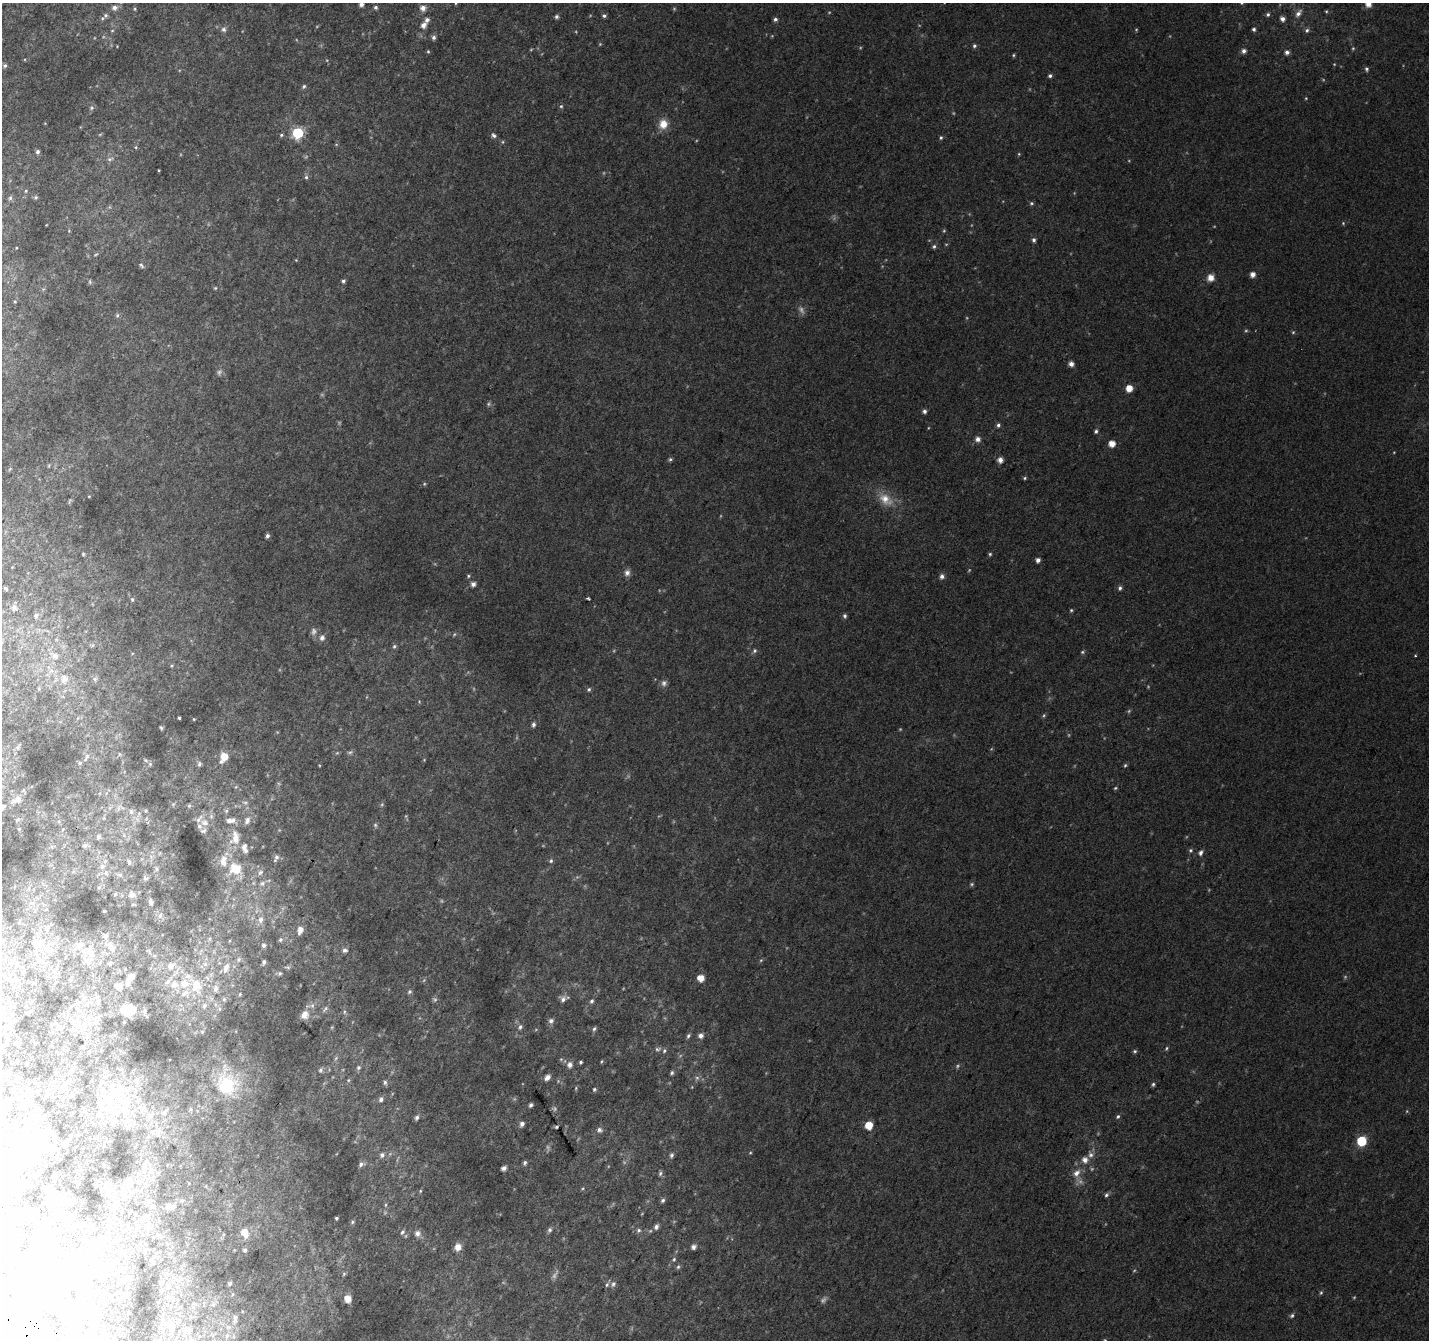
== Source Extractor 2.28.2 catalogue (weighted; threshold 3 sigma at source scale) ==
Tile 7 of 4 x 4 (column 3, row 2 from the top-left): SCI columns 2884-4310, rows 2983-4320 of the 5758 x 5899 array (HDU 1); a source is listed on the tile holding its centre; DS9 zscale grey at full resolution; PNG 1431 x 1342 px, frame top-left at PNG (2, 3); no overlay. Shown black and unused: <1% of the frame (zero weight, under 2 of 3 exposures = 2% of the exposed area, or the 3 px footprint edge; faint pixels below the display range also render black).
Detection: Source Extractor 2.28.2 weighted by HDU 2 'WHT'; one run over the whole footprint, this tile lists its part. Background 0.0301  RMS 0.01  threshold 0.0465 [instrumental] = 3 sigma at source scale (4.5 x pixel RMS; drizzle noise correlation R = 1.50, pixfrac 1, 0.0396/0.0396 arcsec/px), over >= 5 px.
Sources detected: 396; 50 too faint to see at this stretch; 15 inside a brighter object's white glare — not listed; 24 inside a brighter listed object's ellipse — not listed separately; the other 307 listed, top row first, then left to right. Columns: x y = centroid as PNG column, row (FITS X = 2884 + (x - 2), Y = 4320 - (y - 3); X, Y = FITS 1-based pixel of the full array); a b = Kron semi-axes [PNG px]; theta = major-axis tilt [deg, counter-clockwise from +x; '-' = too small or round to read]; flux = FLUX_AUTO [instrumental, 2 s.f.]
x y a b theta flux
456 3 4 3 - 1.1
1241 3 5 4 - 1.4
361 4 4 4 - 4
1368 4 6 6 - 9
376 7 5 4 - 2.3
114 8 7 6 - 4.8
423 8 6 5 - 6.9
135 9 5 3 - 1.2
1326 11 5 4 - 1.2
1298 13 12 7 52 5.9
1268 14 5 5 - 2.3
106 15 8 6 48 3.2
604 16 5 4 - 2.4
557 17 6 5 - 2.4
775 19 5 4 - 2.9
1282 19 5 5 - 4.9
423 25 8 6 57 5.8
224 29 8 7 - 3.4
1254 29 5 4 - 2.4
1307 30 6 5 - 2.7
112 31 5 3 - 1
434 37 5 5 - 3.1
974 46 5 5 - 2.2
1353 48 5 4 - 1.3
428 51 4 4 - 1.3
1244 51 5 5 - 4.3
1287 52 5 5 - 4.3
1013 55 4 4 - 1.3
5 66 6 5 - 2.3
1367 69 6 5 - 2.2
1050 76 5 4 - 2.3
304 86 6 5 - 1.9
1306 98 4 3 - 0.93
561 106 5 5 - 1.7
91 108 7 6 - 2.6
45 123 4 3 - 0.75
663 124 12 10 67 14
298 133 6 6 - 120
100 134 6 4 3 1.2
281 135 5 4 - 1.6
494 135 6 5 - 3
941 138 5 5 - 1.7
503 142 5 3 - 1.1
336 144 5 3 - 0.96
136 147 6 4 -22 1.5
37 152 5 4 - 2.9
110 159 12 6 18 4.3
159 170 3 2 - 0.88
306 177 7 5 90 2.1
26 191 5 5 - 1.5
36 197 6 5 - 2
10 198 8 6 53 2.9
1031 203 6 5 - 1.7
1343 223 5 5 - 1.2
69 231 4 4 - 0.97
1034 240 6 5 - 2.6
934 246 5 5 - 2
16 248 4 2 - 0.74
296 260 4 4 - 0.81
141 265 7 5 -42 1.9
1253 274 5 5 - 6.4
1210 278 8 8 - 8.6
343 281 4 4 - 2.5
90 282 7 5 -67 1.9
215 288 5 4 - 1.2
43 289 5 5 - 1.5
15 302 4 3 - 0.87
117 315 6 5 - 2.1
1293 332 5 4 - 1.4
1071 364 5 5 - 5.7
1129 388 5 5 - 15
489 404 6 5 - 1.9
924 411 5 5 - 3.3
998 425 6 5 - 2.5
1096 431 5 4 - 2.2
978 439 6 5 - 5.5
1112 444 5 5 - 12
670 459 6 5 - 1.8
1000 460 5 5 - 6.6
49 466 5 3 - 0.96
10 469 6 4 36 1.2
1025 478 5 4 - 1.5
89 496 4 3 - 0.9
885 499 23 14 -36 21
70 501 9 4 71 1.6
267 536 5 4 - 2.9
83 554 5 4 - 1.4
990 554 5 4 - 1.5
1038 560 4 4 - 4.5
12 567 4 4 - 0.82
627 573 9 7 78 4.7
468 576 5 5 - 1.6
942 576 6 5 - 4.3
473 584 5 5 - 5.2
5 588 5 5 - 2.7
1120 588 6 5 - 2.5
588 598 4 3 - 1.8
132 599 6 4 -75 1.8
14 608 10 10 - 7.5
1071 610 5 4 - 1.4
36 615 8 7 - 5
845 616 5 4 - 2.4
454 634 6 5 - 1.6
322 638 7 6 - 4.5
92 645 7 5 43 2
394 646 6 5 - 2.1
754 651 7 6 - 2.4
1082 652 6 4 16 1.6
54 655 19 11 -35 17
1415 656 3 3 - 1.3
171 666 5 4 - 1.1
51 671 13 9 54 11
64 679 16 14 -88 18
95 679 8 6 -34 3.1
664 683 9 8 - 4.1
39 688 6 5 - 1.7
589 689 6 5 - 2.1
419 701 5 4 - 0.95
1044 716 6 4 70 1.5
179 718 3 3 - 1.4
194 719 3 3 - 0.92
533 724 6 5 - 3.1
161 728 5 3 - 1.4
18 747 6 4 71 1.7
350 752 8 5 14 2.1
119 754 5 3 - 1.2
86 757 12 4 62 2.7
224 757 9 6 63 19
150 764 6 5 - 1.8
199 764 7 6 - 2.5
319 765 4 3 - 0.84
1125 765 5 4 - 1.5
236 787 5 5 - 1.3
1115 788 5 4 - 1.3
17 799 12 7 33 5.6
245 802 8 4 -8 2
173 804 6 4 46 1.2
382 804 6 5 - 1.7
189 806 5 4 - 1.5
2 807 5 5 - 6.6
119 808 11 6 69 4.3
146 811 5 5 - 1.6
226 811 6 5 - 1.7
131 812 8 8 - 4.6
17 820 5 3 - 1.1
247 820 10 6 69 4.3
229 821 7 6 - 3.7
205 822 11 9 -18 7.2
375 825 7 5 -76 2.1
19 829 3 3 - 0.71
124 835 7 6 - 3.7
98 837 7 6 - 3.4
235 838 20 12 83 15
85 845 9 6 -3 3.8
1190 850 6 6 - 1.9
246 851 6 5 - 2.8
1201 853 7 5 62 3.3
276 858 10 5 62 2.6
551 861 6 5 - 2.2
129 862 9 6 -57 3.7
102 866 9 8 - 5.8
156 869 7 7 - 3
235 869 16 14 -26 21
260 872 8 6 51 2.9
120 875 8 6 -16 3.3
145 878 7 7 - 3
262 883 8 7 - 3.4
99 887 5 5 - 1.8
115 894 5 4 - 1.7
132 894 7 7 - 6.1
151 902 6 5 - 4.2
46 909 5 3 - 0.79
104 911 3 3 - 1.7
160 915 9 7 61 5.1
260 920 9 7 76 5.4
19 922 6 4 89 1.4
47 929 9 8 - 5.9
300 930 10 7 75 6.8
210 939 8 4 82 2.5
280 940 6 5 - 2.1
229 941 5 3 - 0.89
37 944 14 12 72 23
263 945 5 5 - 2.9
111 947 18 8 -58 7.4
345 950 6 6 - 4
90 952 16 14 -66 19
201 952 12 5 61 5
238 959 8 6 47 3.4
761 960 5 4 - 1.4
40 961 12 7 45 7.3
264 962 5 4 - 2.5
110 963 6 5 - 2.1
205 964 9 8 - 6.5
171 966 11 9 47 10
287 967 8 5 -10 1.8
226 968 16 9 72 11
280 973 5 5 - 1.7
131 976 6 5 - 6.4
701 978 5 5 - 14
14 979 7 5 1 2.9
174 984 11 10 - 11
119 986 10 8 -43 6.1
196 986 25 18 -63 37
409 992 6 6 - 2.4
240 994 4 4 - 1.2
224 999 6 5 - 1.8
563 999 9 8 - 5.3
98 1001 10 6 66 3.7
592 1001 6 5 - 2.5
131 1009 11 8 -45 14
219 1009 6 4 90 1.6
325 1009 10 4 56 2.7
144 1010 8 4 -90 1.8
344 1012 6 4 89 1.8
305 1015 11 9 57 9.3
88 1018 7 6 - 3.5
551 1021 7 7 - 3.9
13 1022 9 6 21 3.1
520 1027 8 6 55 3.4
594 1029 6 4 62 2.2
688 1036 6 4 66 2.1
701 1036 6 5 - 4.5
1166 1048 5 4 - 1.4
658 1049 9 5 8 2.9
1135 1051 5 4 - 1.8
336 1058 7 4 46 1.9
561 1059 5 4 - 1.2
601 1061 5 3 - 1.2
581 1062 4 3 - 1.7
570 1065 8 7 - 5.2
73 1068 6 4 46 1.3
358 1068 6 5 - 2.3
321 1070 7 6 - 2.7
8 1073 7 5 70 2.2
672 1073 5 4 - 2.1
547 1077 6 5 - 6.7
348 1080 6 4 88 1.3
385 1082 6 5 - 2.3
227 1084 34 28 -77 59
1153 1084 5 4 - 1.9
576 1088 5 4 - 1.2
594 1089 5 5 - 1.8
103 1091 10 5 45 3.1
381 1099 5 5 - 3.2
7 1101 7 6 - 7.9
531 1105 4 3 - 2.6
109 1106 28 9 56 19
191 1109 5 5 - 1.5
151 1115 8 6 65 3.3
1118 1116 5 5 - 2.1
417 1117 6 5 - 2.8
522 1124 5 4 - 4.5
869 1125 5 5 - 24
557 1127 4 3 - 1.6
599 1130 8 7 - 3.7
27 1140 41 25 46 67
1361 1141 6 6 - 63
750 1153 5 3 - 1.1
382 1155 7 6 - 3.1
671 1155 7 5 76 2.7
1091 1155 10 8 -69 5.2
1085 1160 7 6 - 7.4
525 1163 6 4 74 2.3
361 1164 7 5 32 3.1
504 1168 4 4 - 5.5
1076 1173 14 10 70 11
660 1174 7 5 62 2.3
126 1181 9 6 43 2.9
108 1185 6 5 - 6.9
583 1188 5 4 - 1.1
420 1191 5 4 - 1.2
1106 1195 6 5 - 2.3
663 1200 6 4 46 2.4
386 1205 6 4 89 1.3
173 1207 9 7 20 4.1
113 1208 7 6 - 3.8
145 1217 9 7 42 4.9
336 1218 3 3 - 1.5
352 1222 5 4 - 1.6
656 1227 7 5 64 4
148 1228 7 4 -18 2.4
550 1230 7 5 59 2.9
639 1230 6 6 - 2.6
244 1232 10 7 -71 13
402 1232 8 5 60 2.7
417 1233 7 6 - 6
158 1235 7 4 -71 1.7
458 1247 7 7 - 9.3
693 1247 6 6 - 3.9
245 1250 5 4 - 2.4
145 1252 7 5 90 1.8
674 1259 7 5 59 2
678 1267 6 5 - 1.9
101 1278 5 4 - 1.6
230 1283 4 3 - 1.8
613 1284 9 7 53 3.4
40 1290 40 13 -57 31
1321 1293 6 4 68 1.5
233 1294 5 3 - 0.86
348 1299 7 6 - 10
242 1311 4 2 - 0.66
1292 1316 6 5 - 2.3
235 1319 12 5 83 3.9
170 1325 15 11 -62 11
227 1335 6 4 20 2
99 1340 18 11 -26 14
1105 1340 5 4 - 1.3
Isophote crosses this tile's border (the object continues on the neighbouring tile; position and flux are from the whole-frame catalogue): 8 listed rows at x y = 456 3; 1241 3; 361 4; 1368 4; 114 8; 2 807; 99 1340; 1105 1340